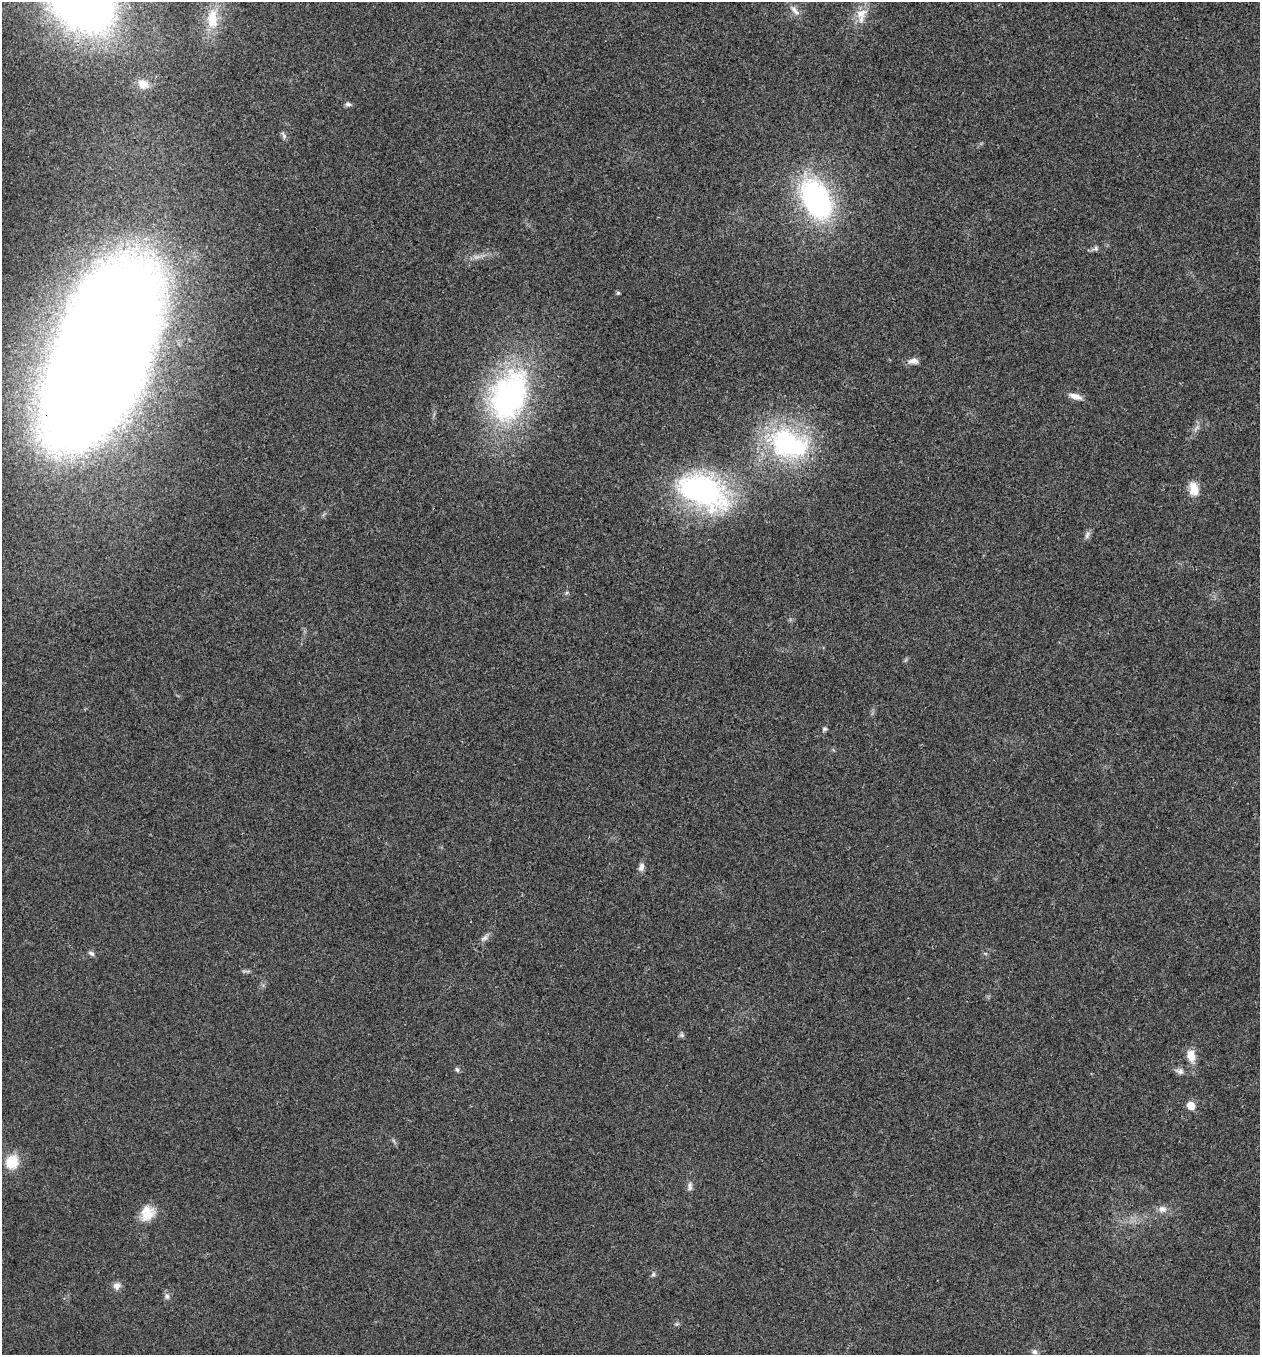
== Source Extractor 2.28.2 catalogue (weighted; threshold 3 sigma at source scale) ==
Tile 6 of 4 x 4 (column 2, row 2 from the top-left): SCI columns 1394-2651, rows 2711-4063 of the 5432 x 5418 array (HDU 1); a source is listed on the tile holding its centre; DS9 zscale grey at full resolution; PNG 1262 x 1357 px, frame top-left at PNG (2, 2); no overlay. Shown black and unused: <1% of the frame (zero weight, under 3 of 4 exposures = <1% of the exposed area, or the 3 px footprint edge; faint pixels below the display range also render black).
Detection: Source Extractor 2.28.2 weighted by HDU 2 'WHT'; one run over the whole footprint, this tile lists its part. Background 0.0241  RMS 0.0054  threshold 0.0242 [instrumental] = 3 sigma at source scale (4.5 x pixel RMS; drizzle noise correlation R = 1.50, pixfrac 1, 0.05/0.05 arcsec/px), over >= 5 px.
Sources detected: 37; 1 too faint to see at this stretch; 1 inside a brighter object's white glare — not listed; the other 35 listed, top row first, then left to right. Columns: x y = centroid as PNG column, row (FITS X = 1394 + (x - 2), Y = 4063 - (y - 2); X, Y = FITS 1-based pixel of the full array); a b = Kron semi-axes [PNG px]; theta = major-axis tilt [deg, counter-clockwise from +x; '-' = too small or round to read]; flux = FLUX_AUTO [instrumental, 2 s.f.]
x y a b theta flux
794 10 19 7 -49 3.5
861 15 23 14 76 9.3
212 19 30 15 87 16
143 84 15 12 -29 6.2
348 104 9 5 -7 1.3
284 135 11 5 -66 1.5
816 200 33 21 -63 130
1096 248 7 7 - 1.3
618 293 5 5 - 0.79
101 358 160 66 69 2100
913 361 13 8 -3 3.1
509 395 74 48 69 120
1075 396 17 7 -18 4.1
1196 428 12 4 54 2.1
785 443 54 40 2 79
1194 488 18 11 -78 7.5
703 491 61 37 -25 110
1087 535 12 6 73 1.9
824 729 6 6 - 1
641 867 12 7 76 2.4
484 938 12 6 41 2.1
91 953 10 5 -29 1.4
682 1035 7 6 - 1.1
1191 1055 12 9 -75 7.4
457 1069 7 5 -50 1.1
1180 1071 12 7 -16 2.4
1191 1105 5 5 - 11
12 1162 9 8 - 20
690 1186 12 6 -90 2.1
1162 1209 11 8 -8 3.4
147 1213 20 17 67 9.7
653 1274 6 5 - 1
117 1286 10 9 - 2.9
167 1296 8 7 - 1.7
1034 1352 7 6 - 1.8
Overlapping masked pixels (flux is a lower limit): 1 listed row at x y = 101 358